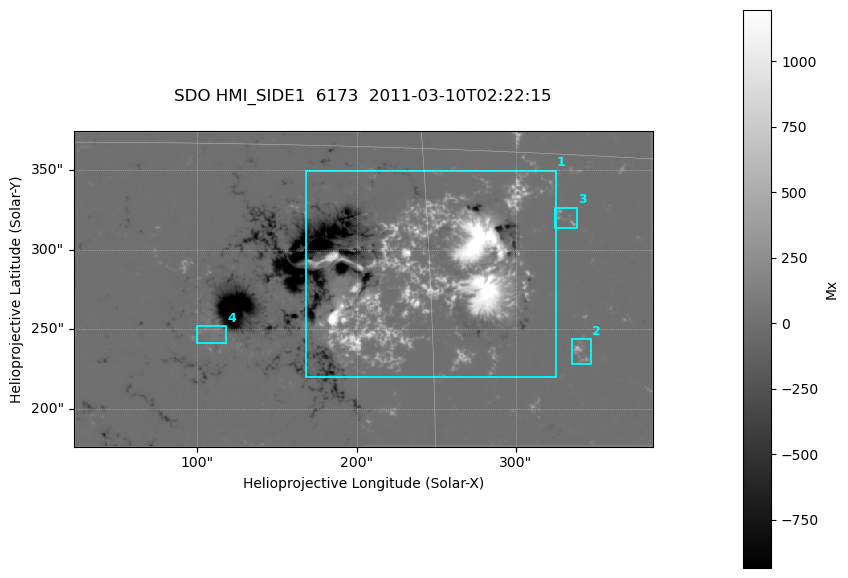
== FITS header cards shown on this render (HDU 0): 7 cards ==
TELESCOP= 'SDO     '           /
INSTRUME= 'HMI_SIDE1'          /
WAVELNTH=              6173.00 /
DATE-OBS= '2011-03-10T02:22:15.000' /
CTYPE1  = 'HPLN-TAN'           /
CTYPE2  = 'HPLT-TAN'           /
BUNIT   = 'Mx      '           /

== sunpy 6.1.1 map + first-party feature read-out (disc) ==
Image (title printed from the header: SDO HMI_SIDE1  6173  2011-03-10T02:22:15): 721 x 393 px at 0.504 arcsec/px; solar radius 966 arcsec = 1916 px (partial field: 2.4% of the solar disc is inside the frame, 99% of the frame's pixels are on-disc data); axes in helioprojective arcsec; data unit Mx (BUNIT, on the colour bar)
Orientation: file roll -179.9 deg (from PC/CROTA): ROTATED to solar-north-up (sunpy Map.rotate, bilinear) for analysis and display; everything below refers to the rotated frame; the empty margins the rotation leaves inside the frame are drawn grey
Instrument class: DISC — disc imager (sunpy class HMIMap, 6173 A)
Bright regions (active regions / flare kernels): reference = the on-disc median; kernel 7 px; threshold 5 sigma = 46.4 Mx over a disc level ~0.237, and >= 1.15x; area >= 283 px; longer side >= 5 px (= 2.5 arcsec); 4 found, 4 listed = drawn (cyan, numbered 1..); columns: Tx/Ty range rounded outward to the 2 arcsec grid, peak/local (2 s.f.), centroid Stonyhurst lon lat
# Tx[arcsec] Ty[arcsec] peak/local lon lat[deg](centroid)
1 168..326 220..350 6295 +15 +10
2 334..348 228..244 1613 +21 +7
3 324..340 314..328 880 +20 +12
4 100..118 240..252 452 +7 +8